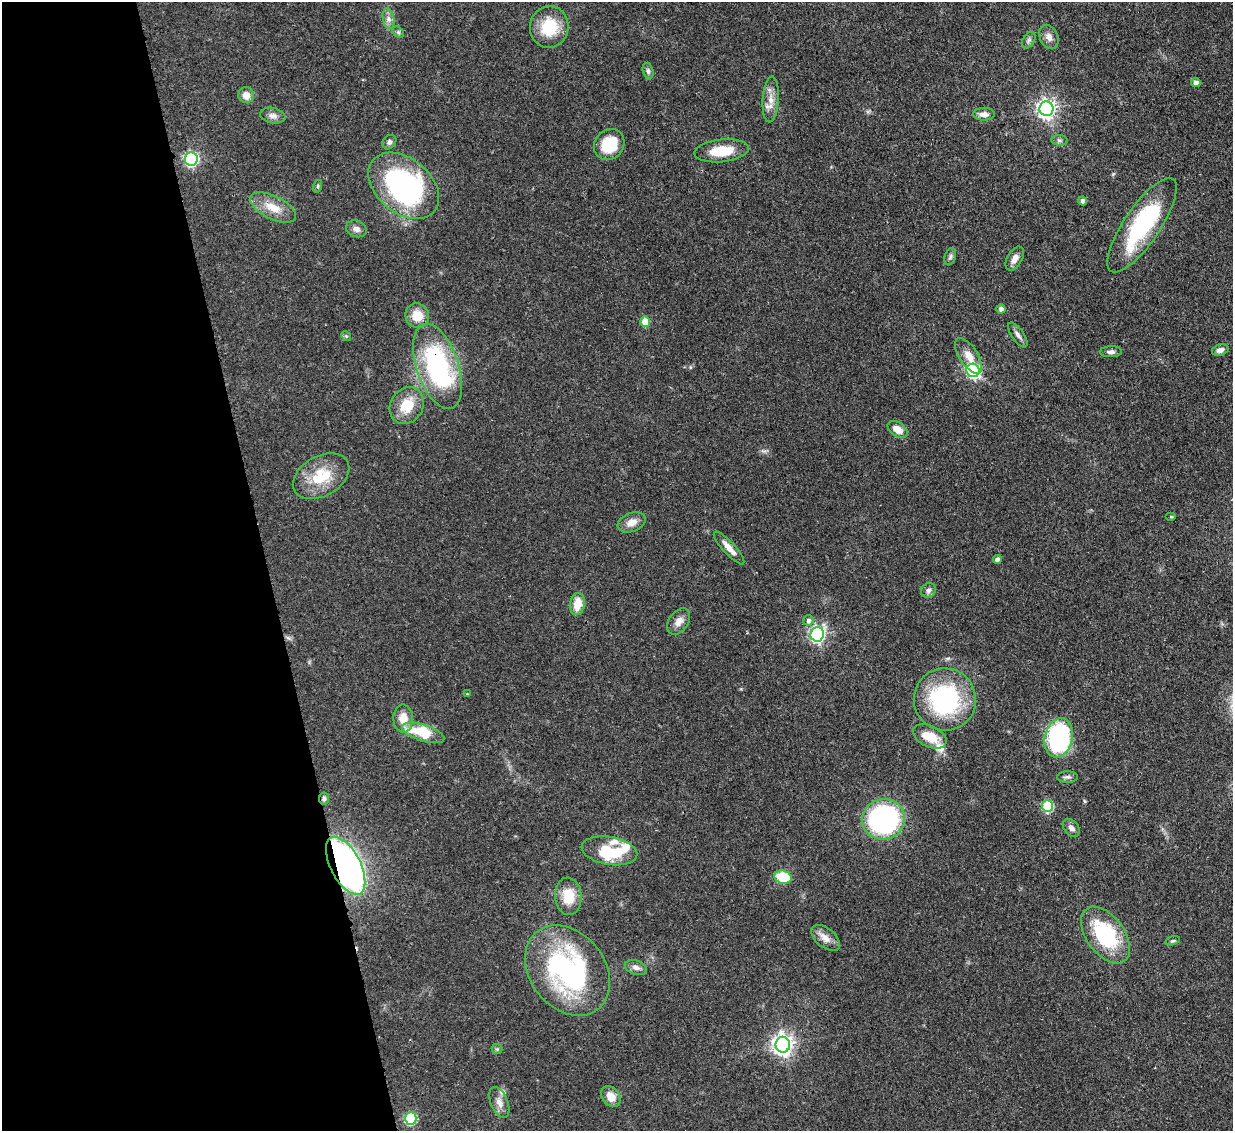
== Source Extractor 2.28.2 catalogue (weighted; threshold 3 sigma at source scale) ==
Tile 5 of 4 x 4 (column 1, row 2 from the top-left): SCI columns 80-1310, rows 2470-3598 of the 5081 x 5061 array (HDU 1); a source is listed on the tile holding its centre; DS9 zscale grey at full resolution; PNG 1235 x 1133 px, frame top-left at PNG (2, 2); each listed source drawn as its Kron ellipse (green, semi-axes under 4 px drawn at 4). Shown black and unused: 22% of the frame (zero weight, under 3 of 4 exposures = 9% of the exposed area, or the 3 px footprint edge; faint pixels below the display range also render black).
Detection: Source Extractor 2.28.2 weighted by HDU 2 'WHT'; one run over the whole footprint, this tile lists its part. Background 0.0967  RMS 0.0047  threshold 0.021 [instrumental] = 3 sigma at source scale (4.5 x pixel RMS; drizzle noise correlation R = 1.50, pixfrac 1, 0.05/0.05 arcsec/px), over >= 5 px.
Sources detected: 76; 4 inside a brighter listed object's ellipse — not listed separately; the other 72 listed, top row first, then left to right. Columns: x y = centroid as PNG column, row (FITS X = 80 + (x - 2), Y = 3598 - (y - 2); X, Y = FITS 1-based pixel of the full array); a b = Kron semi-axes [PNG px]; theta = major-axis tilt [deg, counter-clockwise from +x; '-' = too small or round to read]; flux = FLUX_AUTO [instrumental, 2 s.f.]
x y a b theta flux
389 19 10 5 -77 2.1
549 27 21 19 78 17
398 32 6 5 - 0.82
1049 37 13 9 -65 2.7
1029 40 9 5 60 1.4
648 71 8 5 -76 1.2
1196 82 5 4 - 2.5
246 95 8 8 - 4.3
771 99 23 8 86 5.2
1046 109 7 7 - 210
984 114 11 6 0 2.7
273 116 13 7 -11 2.4
1059 140 8 5 -7 1.1
389 142 8 6 49 1.5
609 144 16 14 46 16
722 151 27 11 6 12
191 159 7 6 - 86
318 186 6 4 72 0.69
404 186 40 27 -39 91
1083 201 4 4 - 2.1
273 207 25 11 -26 8.3
1142 225 56 18 56 50
356 229 10 8 -21 2.3
950 257 9 5 71 1.2
1015 259 13 7 61 2.8
1001 309 4 4 - 1.9
417 316 12 11 - 8.2
645 322 5 5 - 10
1018 335 14 6 -55 2
346 336 5 4 - 0.68
1220 350 8 5 15 2.4
1111 352 11 5 1 1.6
968 356 20 9 -57 5.7
438 366 44 21 -72 76
973 370 7 6 - 82
407 406 19 16 57 12
898 429 11 7 -33 4.9
321 476 30 20 29 17
1171 517 5 3 - 0.45
632 522 14 9 22 4.3
729 548 21 6 -47 4.7
997 560 4 4 - 2.4
928 590 8 7 - 1.6
577 604 11 7 82 8
808 620 5 5 - 1.1
679 621 14 9 55 3.6
817 634 7 6 - 120
467 694 3 3 - 0.35
945 699 31 31 - 60
403 718 14 10 -88 6.9
423 733 22 8 -18 20
930 736 18 10 -25 10
1059 738 20 14 76 76
1068 777 10 5 0 1.3
324 799 6 5 - 0.92
1047 806 6 5 - 29
884 819 21 20 - 84
1071 828 10 7 -50 2
609 851 28 14 -10 23
346 866 31 15 -63 190
783 877 9 6 -16 18
568 896 19 13 -85 11
1105 935 32 18 -53 38
825 938 17 9 -39 4.2
1173 941 7 4 14 0.81
636 967 11 7 -18 2.4
567 970 49 37 -52 91
783 1045 8 7 - 260
497 1049 5 5 - 0.78
611 1097 11 8 -53 5.6
499 1102 16 8 -67 3.6
411 1118 6 5 - 44
Overlapping masked pixels (flux is a lower limit): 3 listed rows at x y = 438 366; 324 799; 346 866